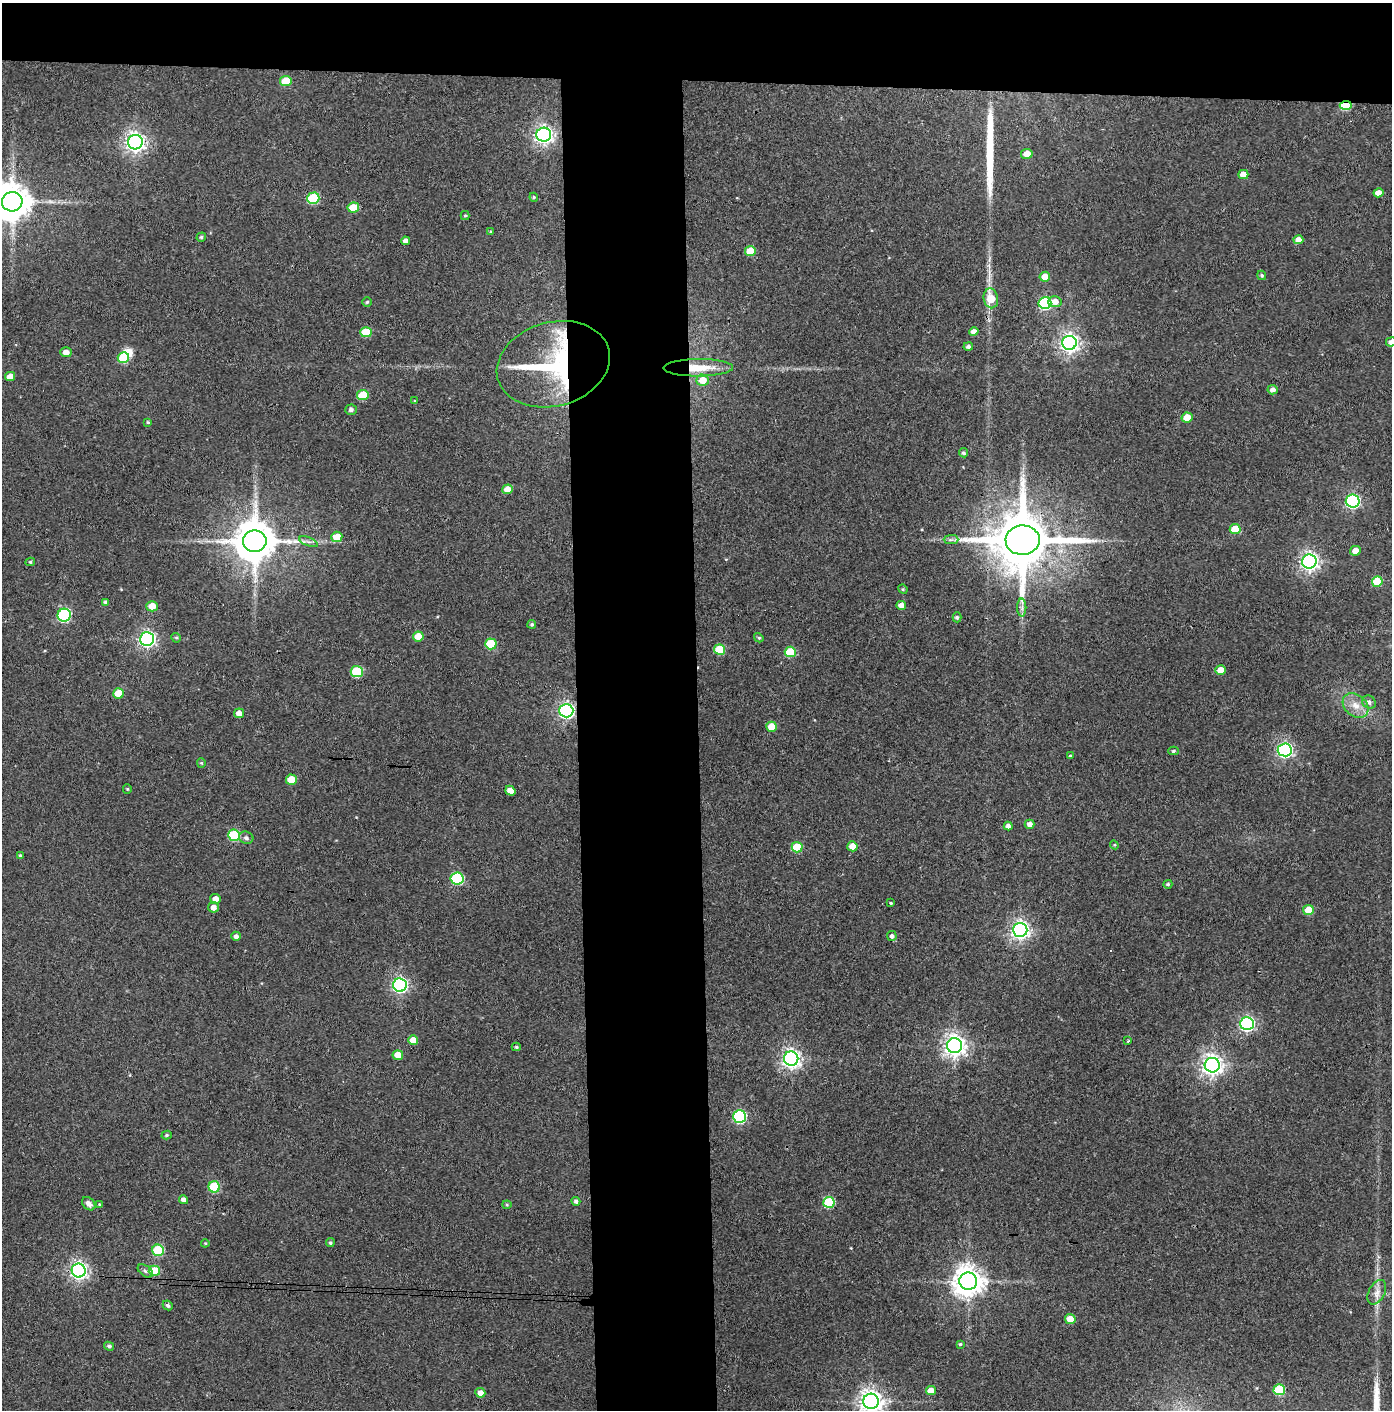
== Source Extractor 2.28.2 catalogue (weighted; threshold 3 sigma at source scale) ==
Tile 2 of 3 x 3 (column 2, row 1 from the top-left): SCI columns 1463-2852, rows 2822-4229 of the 4314 x 4236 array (HDU 1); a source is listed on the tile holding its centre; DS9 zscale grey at full resolution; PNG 1394 x 1412 px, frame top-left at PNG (2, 3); each listed source drawn as its Kron ellipse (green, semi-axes under 4 px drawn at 4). Shown black and unused: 14% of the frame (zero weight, under 3 of 4 exposures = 6% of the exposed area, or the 3 px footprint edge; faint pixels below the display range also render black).
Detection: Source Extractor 2.28.2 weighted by HDU 2 'WHT'; one run over the whole footprint, this tile lists its part. Background 0.0904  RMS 0.0064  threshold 0.0289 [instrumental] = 3 sigma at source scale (4.5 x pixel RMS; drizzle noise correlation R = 1.50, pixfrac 1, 0.05/0.05 arcsec/px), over >= 5 px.
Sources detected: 137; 1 inside a brighter object's white glare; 1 cosmic-ray / hot-pixel residue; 1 long thin detection or spike segment (spike, bleed or trail) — neither listed nor drawn; the other 134 listed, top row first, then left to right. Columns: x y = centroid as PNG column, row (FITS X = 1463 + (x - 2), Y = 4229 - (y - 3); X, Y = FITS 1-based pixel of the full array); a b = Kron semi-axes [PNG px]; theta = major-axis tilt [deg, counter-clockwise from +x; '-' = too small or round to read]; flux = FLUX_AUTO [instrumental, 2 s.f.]
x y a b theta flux
286 81 6 5 - 17
1346 105 6 4 2 37
544 135 7 7 - 300
135 142 7 7 - 360
1027 154 5 5 - 7.4
1243 174 5 4 - 6.1
1378 193 5 4 - 5.3
534 197 4 4 - 0.82
313 198 6 5 - 48
12 202 10 10 - 1800
353 208 6 5 - 17
465 216 4 4 - 0.86
490 232 4 3 - 0.69
201 237 5 4 - 1.2
1298 240 5 4 - 5.1
406 241 4 4 - 3
750 251 5 5 - 14
1262 275 5 4 - 0.97
1045 277 5 5 - 7.9
991 298 10 7 -78 13
367 302 5 4 - 0.85
1055 302 7 5 6 5.5
1045 303 6 6 - 75
366 332 6 5 - 22
974 332 4 4 - 3.4
1391 342 5 4 - 3.2
1069 343 7 7 - 340
968 347 5 4 - 2.1
66 352 5 5 - 4.2
123 358 5 5 - 28
553 364 57 42 15 100
698 368 35 8 0 17
10 376 5 4 - 6.6
703 380 6 5 - 9.3
1273 390 5 4 - 2.9
363 395 6 5 - 20
415 401 4 3 - 0.66
351 410 6 5 - 1.7
1187 417 5 5 - 9.9
148 422 4 3 - 0.77
963 453 4 4 - 1.3
507 489 5 5 - 7.8
1353 501 7 6 - 130
1235 529 5 5 - 15
337 537 5 5 - 11
951 540 7 4 1 1.5
1023 540 17 15 2 5400
255 541 11 11 - 2600
308 542 10 3 -21 1.4
1355 551 5 5 - 4.3
1309 561 7 7 - 290
30 562 5 4 - 1
1377 582 5 5 - 22
903 589 5 4 - 0.77
105 602 4 4 - 1.2
901 605 5 4 - 3.8
152 606 5 5 - 7.8
1022 608 9 4 -90 2.2
64 615 6 6 - 84
957 617 5 4 - 1.1
532 624 4 4 - 1.1
418 636 5 5 - 9.3
176 638 5 4 - 0.92
759 638 5 4 - 1.1
147 639 7 7 - 200
491 644 6 5 - 26
720 650 5 5 - 26
790 652 5 5 - 23
1221 670 5 5 - 6.8
357 671 6 5 - 40
118 693 5 5 - 13
1369 702 7 6 - 2.2
1355 706 14 10 -40 7.4
566 711 7 6 - 200
239 713 5 5 - 4.6
772 727 5 5 - 13
1285 750 7 6 - 180
1173 751 5 4 - 1.1
1070 756 3 3 - 0.98
201 763 4 4 - 0.67
291 780 5 5 - 12
127 789 5 4 - 0.7
510 791 5 4 - 5.1
1030 824 5 4 - 3.4
1008 826 4 4 - 2.7
234 835 6 5 - 41
246 838 7 6 - 1.9
1114 845 4 4 - 0.78
852 846 5 5 - 7.4
797 847 5 5 - 21
20 855 4 3 - 0.98
457 878 6 6 - 64
1168 884 4 4 - 1.1
215 899 5 5 - 3.8
891 903 3 3 - 1.2
213 907 5 5 - 4
1308 910 5 5 - 13
1020 930 7 7 - 300
236 936 5 4 - 2.6
892 936 5 5 - 1.8
400 985 7 6 - 180
1247 1024 7 6 - 140
413 1040 5 5 - 10
1128 1041 3 2 - 0.84
954 1045 7 7 - 460
516 1047 4 4 - 0.91
398 1055 5 4 - 8.4
791 1059 7 7 - 300
1212 1065 7 7 - 410
739 1117 6 6 - 90
167 1135 5 4 - 0.94
214 1187 6 5 - 36
183 1200 5 4 - 2.7
576 1201 4 4 - 1.7
829 1202 5 5 - 39
89 1204 8 5 -45 3.2
99 1204 4 4 - 0.63
507 1205 4 4 - 0.72
205 1243 4 4 - 0.65
330 1243 4 4 - 1.1
158 1250 6 5 - 40
79 1271 7 7 - 250
145 1271 9 5 -37 1.8
154 1271 5 5 - 22
968 1281 9 8 - 960
1377 1292 13 8 61 4.2
168 1305 5 4 - 1.3
1070 1319 5 5 - 12
960 1344 4 3 - 0.96
109 1346 5 4 - 1.4
1279 1390 5 5 - 31
931 1391 5 4 - 7.9
480 1393 5 4 - 4.7
871 1401 8 7 - 540
Overlapping masked pixels (flux is a lower limit): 6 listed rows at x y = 1346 105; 553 364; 698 368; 1023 540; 255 541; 566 711
Isophote crosses this tile's border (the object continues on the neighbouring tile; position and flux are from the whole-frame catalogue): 3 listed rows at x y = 12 202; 1391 342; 871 1401